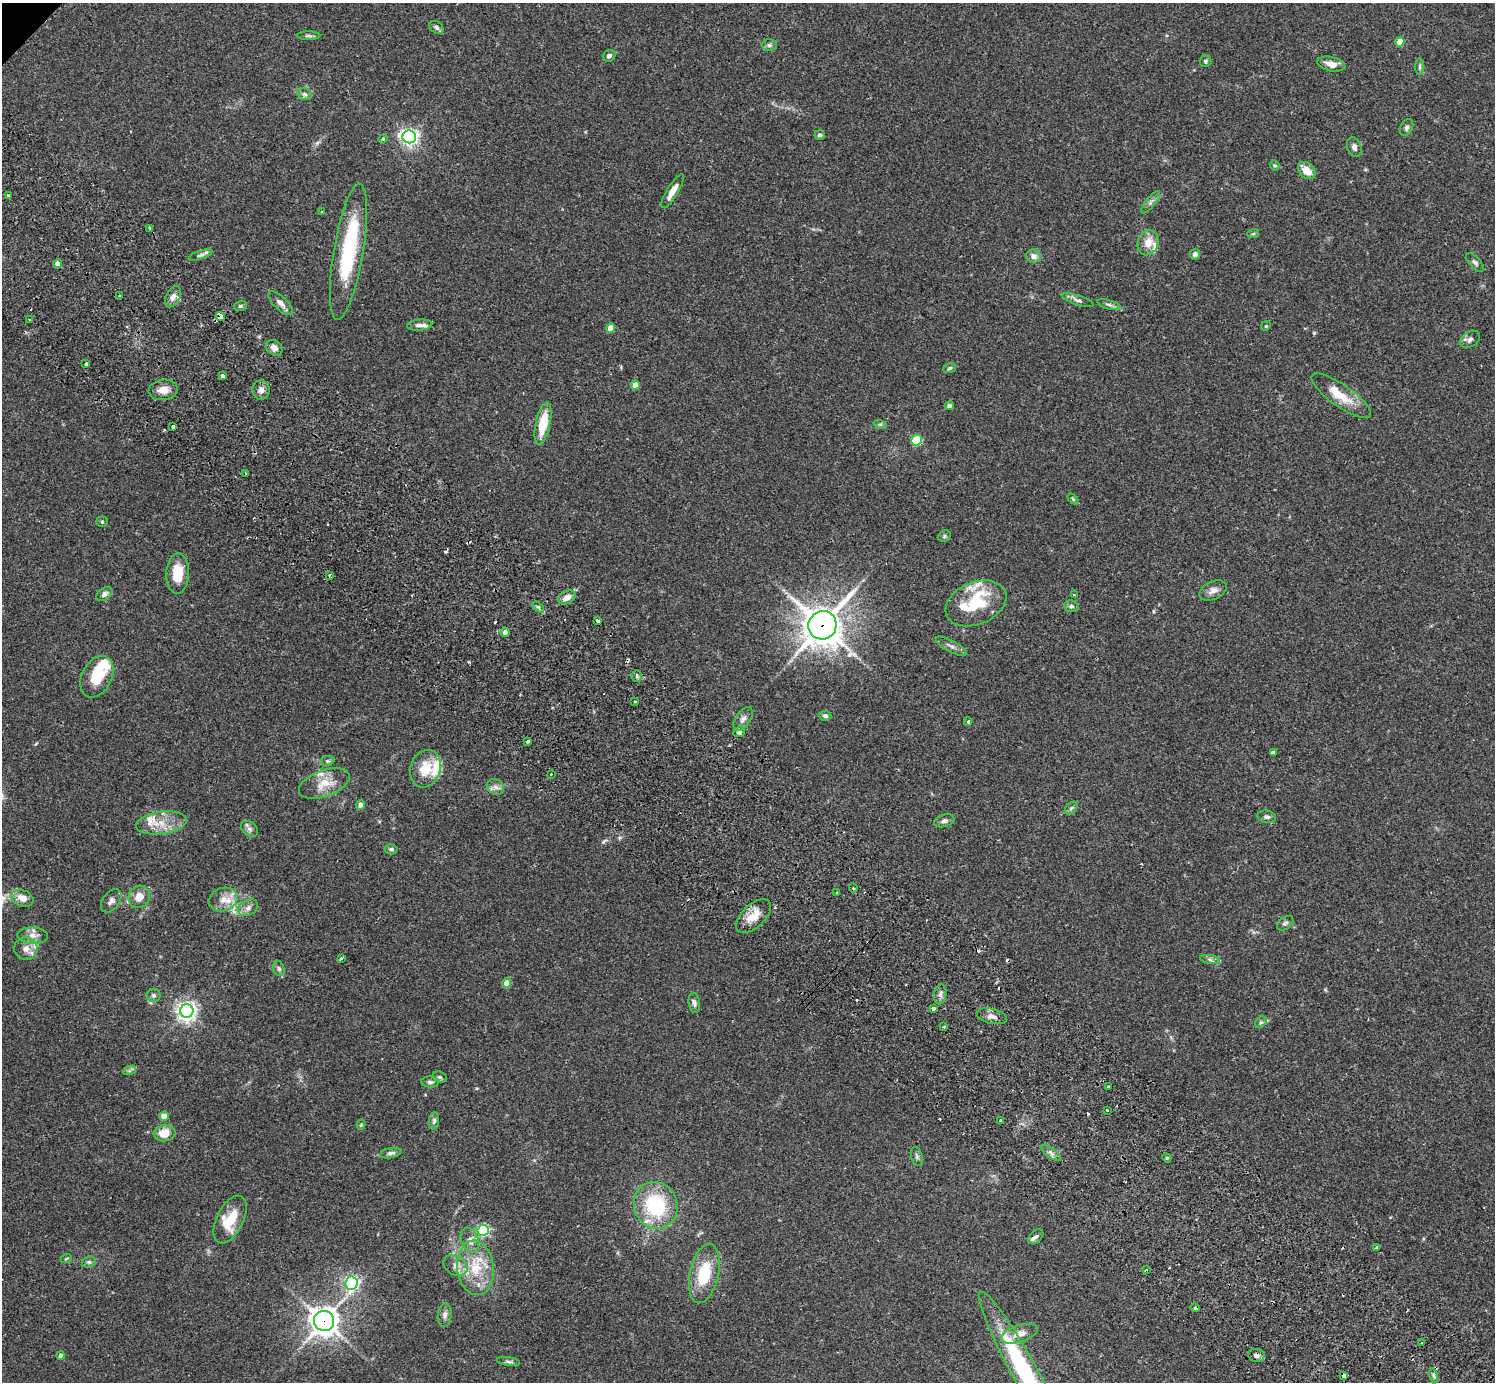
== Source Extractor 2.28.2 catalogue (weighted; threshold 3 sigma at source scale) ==
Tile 6 of 4 x 4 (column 2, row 2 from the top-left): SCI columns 1539-3031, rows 3106-4485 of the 6061 x 6070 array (HDU 1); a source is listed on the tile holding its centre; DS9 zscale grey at full resolution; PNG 1497 x 1384 px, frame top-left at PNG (2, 3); each listed source drawn as its Kron ellipse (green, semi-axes under 4 px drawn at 4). Shown black and unused: <1% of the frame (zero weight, under 2 of 3 exposures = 3% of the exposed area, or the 3 px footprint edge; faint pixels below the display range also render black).
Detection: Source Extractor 2.28.2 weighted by HDU 2 'WHT'; one run over the whole footprint, this tile lists its part. Background 0.106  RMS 0.0064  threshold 0.0288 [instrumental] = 3 sigma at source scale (4.5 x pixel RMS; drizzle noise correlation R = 1.50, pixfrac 1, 0.05/0.05 arcsec/px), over >= 5 px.
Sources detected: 177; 1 inside a brighter object's white glare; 9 cosmic-ray / hot-pixel residue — neither listed nor drawn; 14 inside a brighter listed object's ellipse — not listed separately; the other 153 listed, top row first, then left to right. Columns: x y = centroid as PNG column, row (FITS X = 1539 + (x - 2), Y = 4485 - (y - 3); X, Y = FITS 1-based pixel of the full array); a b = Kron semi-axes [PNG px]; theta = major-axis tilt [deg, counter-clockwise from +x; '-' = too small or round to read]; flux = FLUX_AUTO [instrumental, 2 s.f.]
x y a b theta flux
436 27 8 5 -36 1.7
308 36 12 4 0 1.3
1400 42 4 4 - 12
769 45 7 6 - 1.6
609 56 6 5 - 1.9
1205 61 6 6 - 1.1
1331 64 14 7 -13 5.3
1420 67 8 4 89 1.4
305 94 7 5 -21 1.6
1407 127 9 6 63 1.8
820 135 5 5 - 1.5
409 137 7 6 - 230
383 139 5 4 - 0.7
1354 147 10 7 -71 2.3
1275 165 5 5 - 0.99
1307 170 10 7 -44 7.6
672 191 19 5 59 6.1
8 196 3 3 - 1.8
1151 202 14 4 51 2.3
322 212 3 3 - 1.1
150 228 3 3 - 0.91
1253 234 6 3 19 0.84
1148 243 13 10 67 7.8
348 252 69 15 80 56
1195 254 5 5 - 2.5
201 255 12 4 18 1.7
1034 256 7 6 - 4.1
1475 262 11 5 -47 1.8
58 264 4 4 - 4.4
119 296 2 2 - 0.84
173 297 11 7 61 3.4
1078 300 17 5 -18 2.4
281 303 15 6 -43 3.6
1109 305 12 4 -16 1.8
240 306 6 5 - 1.2
220 316 5 4 - 32
30 320 3 3 - 0.91
420 325 13 5 5 2.5
1266 326 5 4 - 0.73
611 328 4 4 - 6.7
1470 339 11 7 34 2.6
274 348 9 7 -40 3
86 364 3 3 - 3.8
950 368 6 5 - 1.1
222 376 4 3 - 2.9
635 385 4 4 - 5.5
163 390 14 10 9 6.2
261 390 10 8 -88 3.1
1341 396 35 11 -35 14
949 406 5 4 - 1.9
543 423 21 7 78 18
880 424 6 4 -18 1.1
173 426 3 3 - 4.6
917 440 5 5 - 37
246 473 3 2 - 0.63
1073 499 6 4 -46 0.84
102 522 5 5 - 0.84
944 536 7 5 24 1
178 573 20 11 88 16
330 575 3 2 - 1.4
1213 590 14 9 25 4
104 594 9 6 36 2.2
1074 595 3 3 - 0.81
567 597 9 6 28 4.2
976 603 32 21 23 27
1071 606 7 5 -15 1.6
538 607 7 4 -43 1.1
598 621 4 3 - 2.6
822 625 14 14 - 1400
505 632 4 4 - 2
951 646 17 5 -28 2.8
637 676 5 5 - 1.1
97 677 22 15 63 20
634 701 3 3 - 1.1
825 716 6 5 - 1.9
743 719 13 7 56 3.1
968 722 4 3 - 1
739 732 6 5 - 1.5
527 741 4 3 - 3.3
1273 753 4 4 - 2.6
327 761 7 5 10 1.1
425 769 19 15 72 15
551 774 2 2 - 0.63
324 783 26 13 19 12
495 787 9 7 -33 2.9
360 805 5 4 - 3.1
1071 808 7 4 45 1.2
1267 817 9 6 -10 2
944 821 10 6 15 2.3
161 823 25 11 7 12
250 829 9 6 -39 2.3
391 849 6 5 - 1.3
853 888 4 3 - 0.63
837 893 3 3 - 1.7
139 897 11 10 - 6.8
22 898 11 8 -23 6.1
223 900 14 11 17 7.5
111 901 13 8 53 3.2
248 908 10 7 30 3.1
754 916 21 11 43 10
1285 923 9 5 38 1.7
33 935 15 8 -2 4.6
26 949 11 11 - 5.1
341 958 4 3 - 0.92
1210 960 10 4 -11 1.7
279 969 7 5 -73 1.6
507 983 4 4 - 8.2
940 994 10 6 81 2.4
154 995 7 6 - 1.4
694 1003 10 5 -81 2.1
934 1008 3 3 - 1.8
187 1011 6 6 - 340
992 1016 15 7 -13 3.7
1261 1022 6 5 - 1.3
944 1027 3 3 - 1.2
129 1071 7 4 19 1.2
440 1077 7 5 -20 1.3
430 1082 9 5 -4 1.8
1108 1087 3 2 - 0.73
1107 1110 2 2 - 0.63
164 1116 4 4 - 7.4
434 1121 8 5 82 1.6
1001 1121 4 3 - 1.3
361 1125 5 4 - 0.9
164 1133 11 8 6 11
391 1153 11 5 11 1.9
1051 1153 12 4 -34 2.3
917 1156 10 5 -73 1.5
1167 1158 5 4 - 0.72
656 1205 23 21 -68 47
230 1220 26 13 63 17
483 1230 5 5 - 90
1036 1237 9 6 43 2
470 1240 13 8 -69 4.3
1377 1248 4 3 - 0.8
66 1259 6 3 19 0.68
89 1262 7 5 19 1.4
455 1265 13 9 -34 4.8
475 1268 27 18 -83 24
1146 1270 3 2 - 0.73
704 1274 30 14 77 24
351 1283 7 6 - 130
1195 1308 4 3 - 3.6
445 1315 12 7 83 2.8
324 1321 10 10 - 630
1019 1334 19 8 18 5.9
1422 1343 3 3 - 1.8
61 1355 4 4 - 2.8
1256 1355 8 6 -10 2.8
509 1362 11 4 -8 1.6
1025 1372 91 12 -61 93
1344 1376 4 3 - 3.1
1433 1376 8 4 -80 1.4
Overlapping masked pixels (flux is a lower limit): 6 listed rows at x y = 220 316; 822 625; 1195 1308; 324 1321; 1256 1355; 1344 1376
Isophote crosses this tile's border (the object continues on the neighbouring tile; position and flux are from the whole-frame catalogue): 1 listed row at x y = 1025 1372